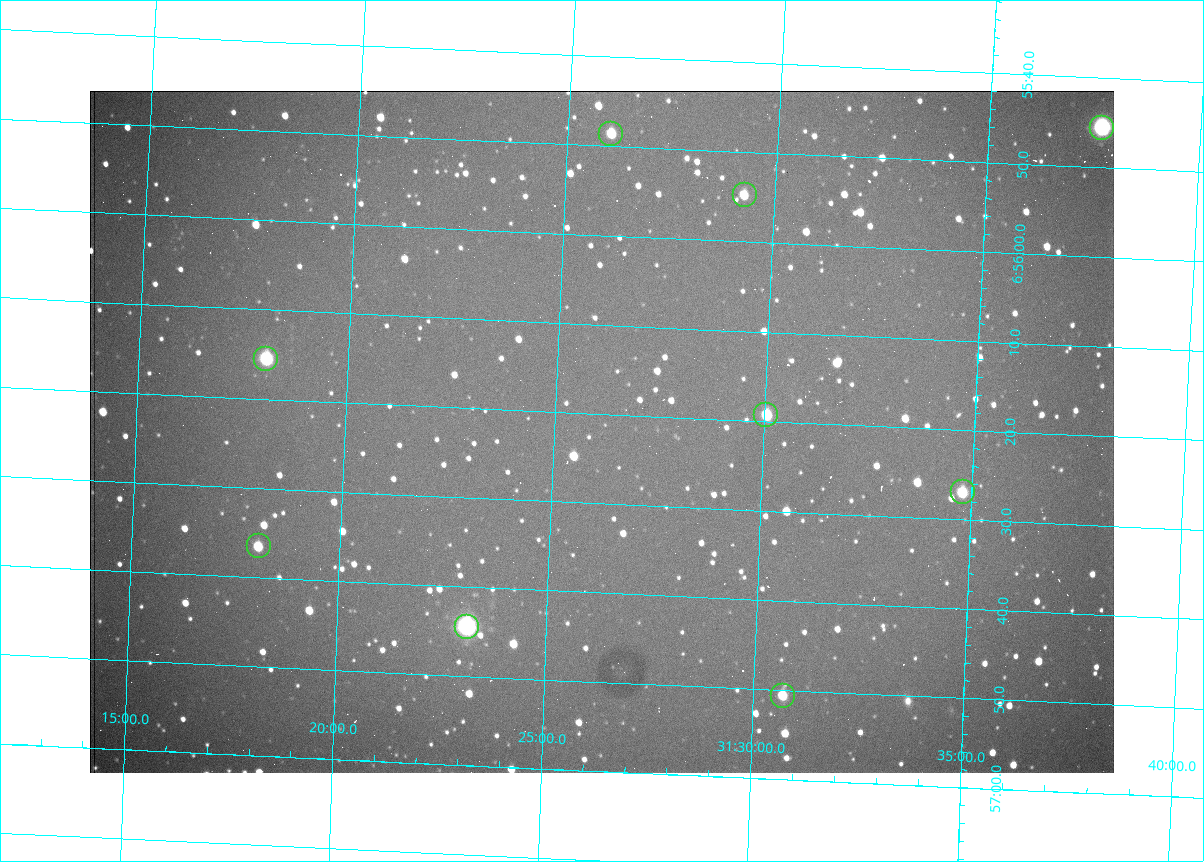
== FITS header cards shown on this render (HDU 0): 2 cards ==
NAXIS1  =                 1024 /fastest changing axis
NAXIS2  =                  682 /next to fastest changing axis

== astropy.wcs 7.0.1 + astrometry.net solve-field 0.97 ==
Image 1024 x 682 px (HDU 0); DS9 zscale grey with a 90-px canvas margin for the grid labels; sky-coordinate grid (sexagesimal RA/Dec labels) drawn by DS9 from the SOLVED WCS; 9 Tycho-2 reference stars matched to detected sources circled (green)
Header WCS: RA---TAN/DEC--TAN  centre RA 06:56:22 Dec +31:26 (104.09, +31.44 deg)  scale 1.44 arcsec/px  FOV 24.5' x 16.3'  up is -93 deg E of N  parity flipped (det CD > 0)
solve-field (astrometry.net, Tycho-2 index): VERIFIED the header's WCS against the Tycho-2 star catalogue (9 matches, 0 conflicts) and refined it, rather than solving blind
Solved WCS: RA---TAN-SIP/DEC--TAN-SIP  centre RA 06:56:22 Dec +31:26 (104.09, +31.44 deg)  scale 1.43 arcsec/px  FOV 24.4' x 16.3'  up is -92 deg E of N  parity flipped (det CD > 0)
The solver's refit moves the header's centre by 1.5 arcsec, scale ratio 0.9965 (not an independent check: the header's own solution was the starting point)
Tycho-2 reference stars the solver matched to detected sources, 9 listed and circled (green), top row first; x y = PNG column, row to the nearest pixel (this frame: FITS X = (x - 90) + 1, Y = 682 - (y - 91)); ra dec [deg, ICRS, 3 dp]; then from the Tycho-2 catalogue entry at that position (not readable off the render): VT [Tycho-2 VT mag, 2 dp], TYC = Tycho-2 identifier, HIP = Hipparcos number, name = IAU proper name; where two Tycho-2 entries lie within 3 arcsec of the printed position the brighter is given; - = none
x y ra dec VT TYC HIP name
1102 128 103.940 +31.628 9.24 2437-728-1 - -
611 134 103.952 +31.434 11.53 2437-424-1 - -
745 195 103.978 +31.488 11.51 2437-421-1 - -
266 359 104.065 +31.301 9.89 2437-425-1 - -
766 415 104.081 +31.501 10.83 2437-37-1 - -
963 492 104.112 +31.580 11.47 2437-71-1 - -
259 546 104.152 +31.301 11.67 2437-646-1 - -
467 627 104.185 +31.385 8.52 2437-370-1 33393 -
783 696 104.211 +31.512 11.03 2437-937-1 - -